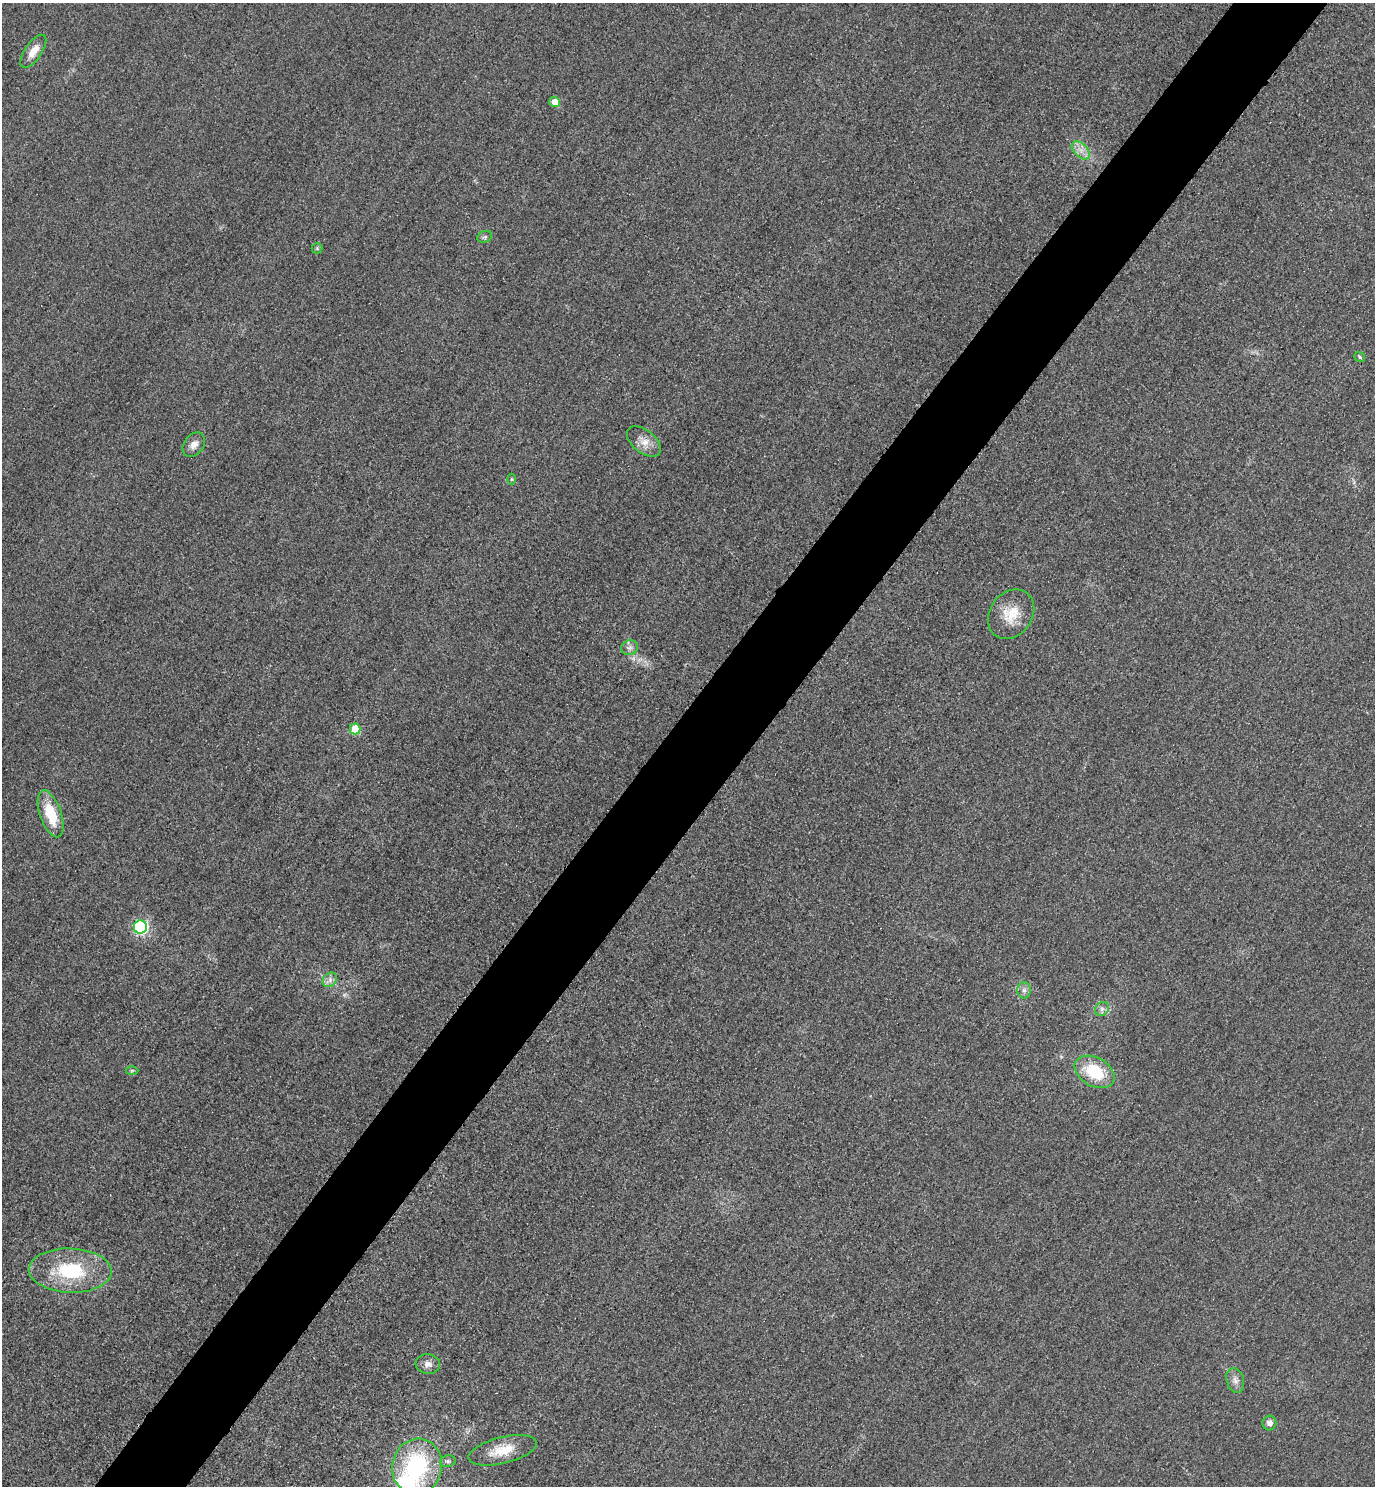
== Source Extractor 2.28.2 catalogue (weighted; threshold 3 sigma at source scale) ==
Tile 10 of 4 x 4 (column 2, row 3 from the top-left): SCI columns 1697-3069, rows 1514-2997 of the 5996 x 5993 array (HDU 1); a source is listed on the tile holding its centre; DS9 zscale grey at full resolution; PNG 1377 x 1488 px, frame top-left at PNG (2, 3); each listed source drawn as its Kron ellipse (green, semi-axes under 4 px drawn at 4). Shown black and unused: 7% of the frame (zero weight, under 3 of 4 exposures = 3% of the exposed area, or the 3 px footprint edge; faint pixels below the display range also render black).
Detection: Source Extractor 2.28.2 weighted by HDU 2 'WHT'; one run over the whole footprint, this tile lists its part. Background 0.0506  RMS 0.017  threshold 0.0757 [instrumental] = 3 sigma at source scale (4.5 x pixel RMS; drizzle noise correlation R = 1.50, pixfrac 1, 0.05/0.05 arcsec/px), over >= 5 px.
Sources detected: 27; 1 inside a brighter object's white glare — neither listed nor drawn; the other 26 listed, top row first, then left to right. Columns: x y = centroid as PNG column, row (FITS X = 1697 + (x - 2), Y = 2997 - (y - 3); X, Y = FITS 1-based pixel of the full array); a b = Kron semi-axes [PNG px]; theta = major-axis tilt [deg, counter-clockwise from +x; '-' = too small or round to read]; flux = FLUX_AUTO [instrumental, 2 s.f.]
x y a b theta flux
33 51 19 8 55 19
555 102 5 5 - 24
1081 150 11 6 -45 11
485 237 7 5 21 3.9
317 248 5 5 - 2.2
1360 357 6 4 -35 3
644 442 20 11 -38 19
194 445 13 9 53 13
511 479 5 3 - 1.7
1011 614 26 21 54 45
630 648 8 7 - 6.6
355 729 5 5 - 65
51 814 24 10 -71 58
140 927 6 6 - 310
330 980 8 6 48 7
1024 990 8 6 -90 6.7
1102 1009 7 6 - 5.7
132 1070 6 4 1 2.4
1095 1072 21 14 -28 72
70 1271 41 22 -2 120
428 1364 12 10 -7 11
1235 1380 12 8 -72 9.7
1269 1423 7 7 - 8.7
503 1450 35 13 14 44
448 1461 8 6 12 4.2
417 1466 28 25 76 190